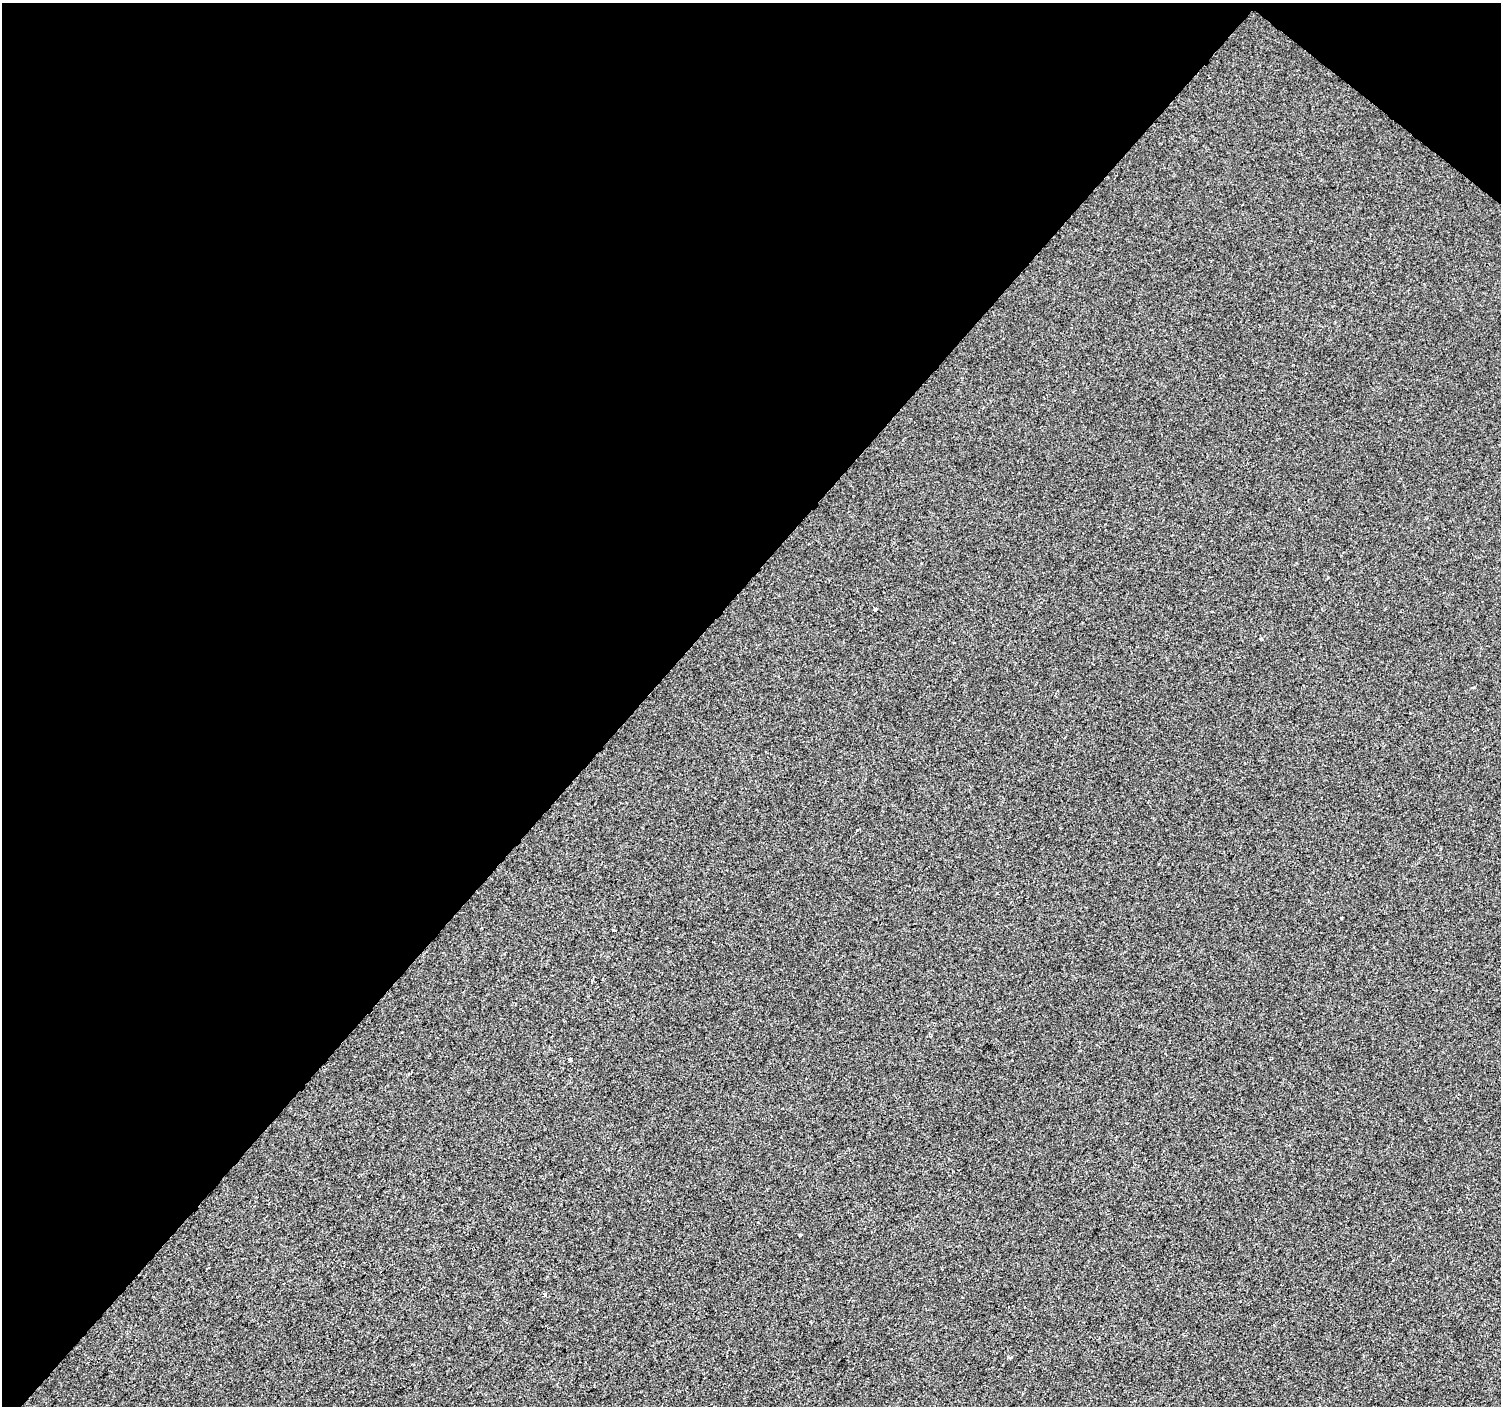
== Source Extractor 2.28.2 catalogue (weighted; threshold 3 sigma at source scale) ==
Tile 2 of 4 x 4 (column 2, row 1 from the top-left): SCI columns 1506-3004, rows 4450-5853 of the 6003 x 6025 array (HDU 1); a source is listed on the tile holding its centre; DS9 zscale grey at full resolution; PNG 1503 x 1408 px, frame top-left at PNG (2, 3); no overlay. Shown black and unused: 44% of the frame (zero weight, under 2 of 3 exposures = <1% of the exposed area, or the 3 px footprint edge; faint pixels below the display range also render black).
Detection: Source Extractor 2.28.2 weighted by HDU 2 'WHT'; one run over the whole footprint, this tile lists its part. Background -2.46e-04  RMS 0.0042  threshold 0.0187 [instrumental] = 3 sigma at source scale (4.5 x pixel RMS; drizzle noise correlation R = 1.50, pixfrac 1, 0.0396/0.0396 arcsec/px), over >= 5 px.
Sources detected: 7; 1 cosmic-ray / hot-pixel residue — not listed; the other 6 listed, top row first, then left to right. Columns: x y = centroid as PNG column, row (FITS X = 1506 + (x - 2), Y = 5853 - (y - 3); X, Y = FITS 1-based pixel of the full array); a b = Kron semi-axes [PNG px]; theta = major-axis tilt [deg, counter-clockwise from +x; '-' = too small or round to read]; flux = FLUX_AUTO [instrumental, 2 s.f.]
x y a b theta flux
875 609 3 3 - 1.4
1260 638 5 2 - 0.44
613 930 4 3 - 2.3
570 1060 4 3 - 12
800 1235 3 2 - 0.59
544 1294 4 4 - 0.57